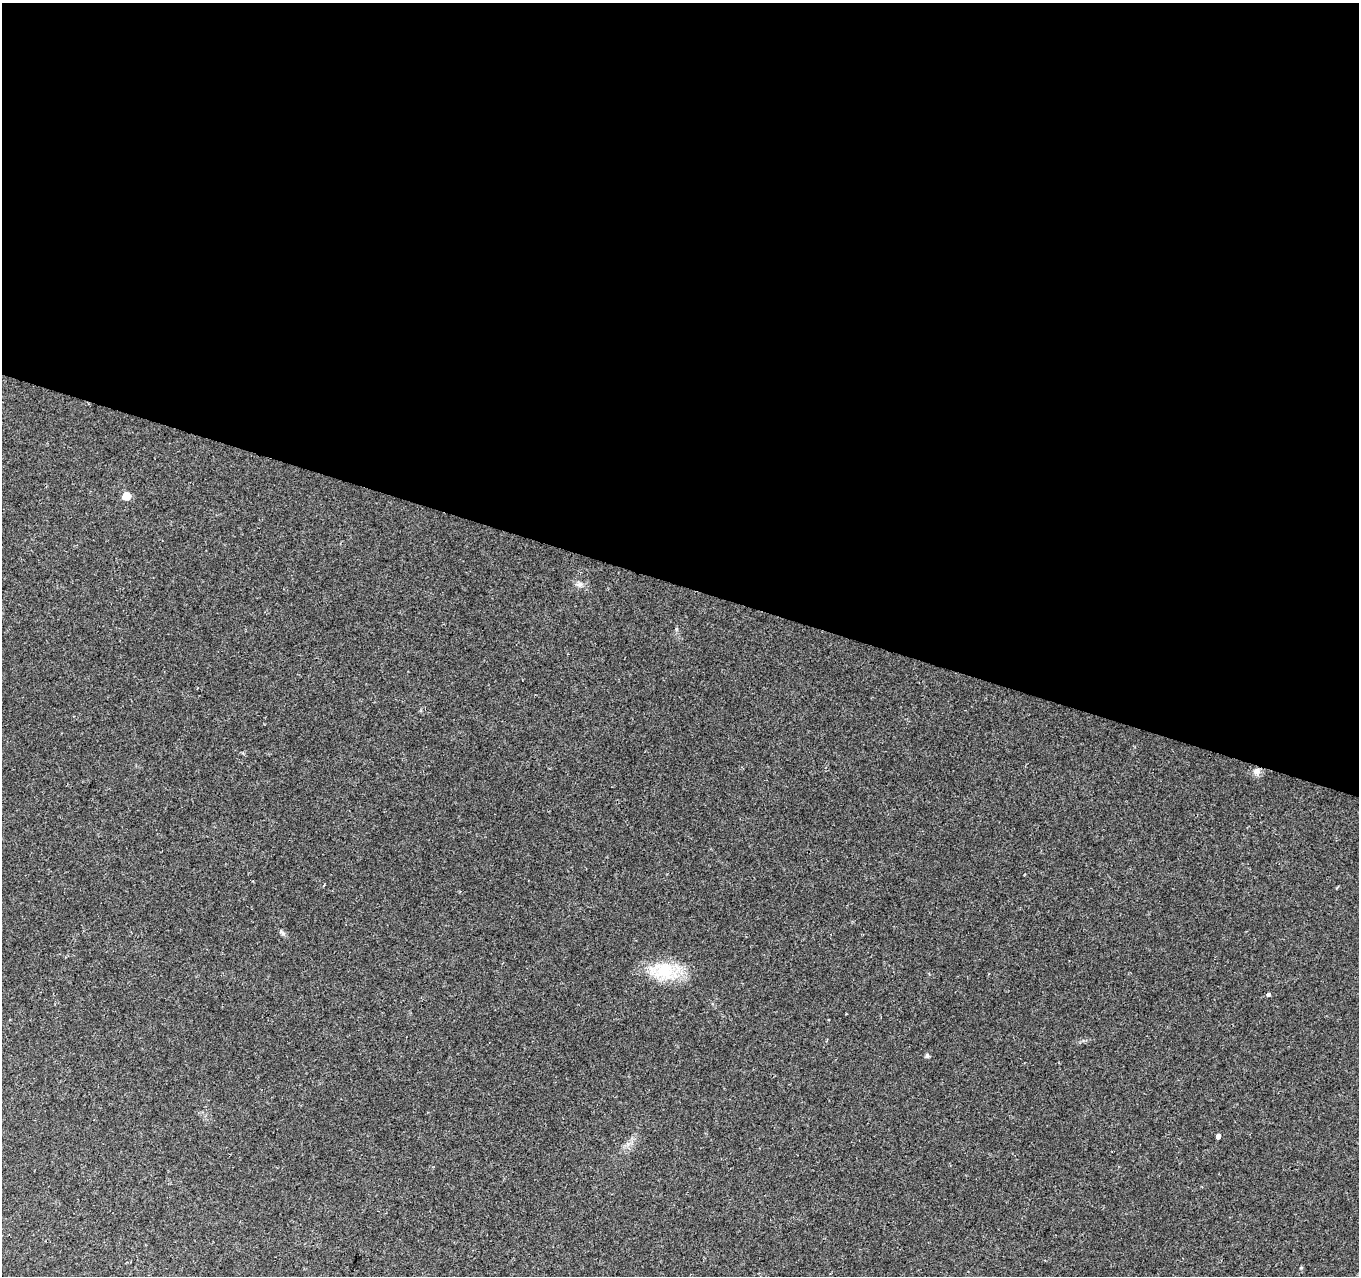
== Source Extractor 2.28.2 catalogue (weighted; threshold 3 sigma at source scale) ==
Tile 3 of 4 x 4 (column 3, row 1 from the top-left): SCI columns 2717-4073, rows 4034-5307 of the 5436 x 5585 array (HDU 1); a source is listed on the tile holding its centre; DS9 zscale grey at full resolution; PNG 1361 x 1278 px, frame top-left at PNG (2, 3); no overlay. Shown black and unused: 46% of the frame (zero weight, under 2 of 3 exposures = <1% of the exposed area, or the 3 px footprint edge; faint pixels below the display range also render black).
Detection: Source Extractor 2.28.2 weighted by HDU 2 'WHT'; one run over the whole footprint, this tile lists its part. Background 0.07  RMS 0.0055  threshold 0.0247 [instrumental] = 3 sigma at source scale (4.5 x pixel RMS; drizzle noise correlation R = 1.50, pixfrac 1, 0.0396/0.0396 arcsec/px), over >= 5 px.
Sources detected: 9; all 9 listed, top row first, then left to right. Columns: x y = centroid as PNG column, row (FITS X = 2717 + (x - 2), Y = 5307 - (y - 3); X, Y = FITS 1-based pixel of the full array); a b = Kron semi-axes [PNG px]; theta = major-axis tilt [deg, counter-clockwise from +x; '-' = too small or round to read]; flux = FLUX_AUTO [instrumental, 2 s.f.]
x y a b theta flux
126 496 5 5 - 11
580 584 9 8 - 2.3
1256 771 10 10 - 3
283 933 7 5 -36 1.2
663 971 39 22 -8 23
1268 994 4 3 - 2.6
927 1055 5 4 - 1.3
1218 1136 4 4 - 14
1301 1268 4 4 - 0.62
Overlapping masked pixels (flux is a lower limit): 1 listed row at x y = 1256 771